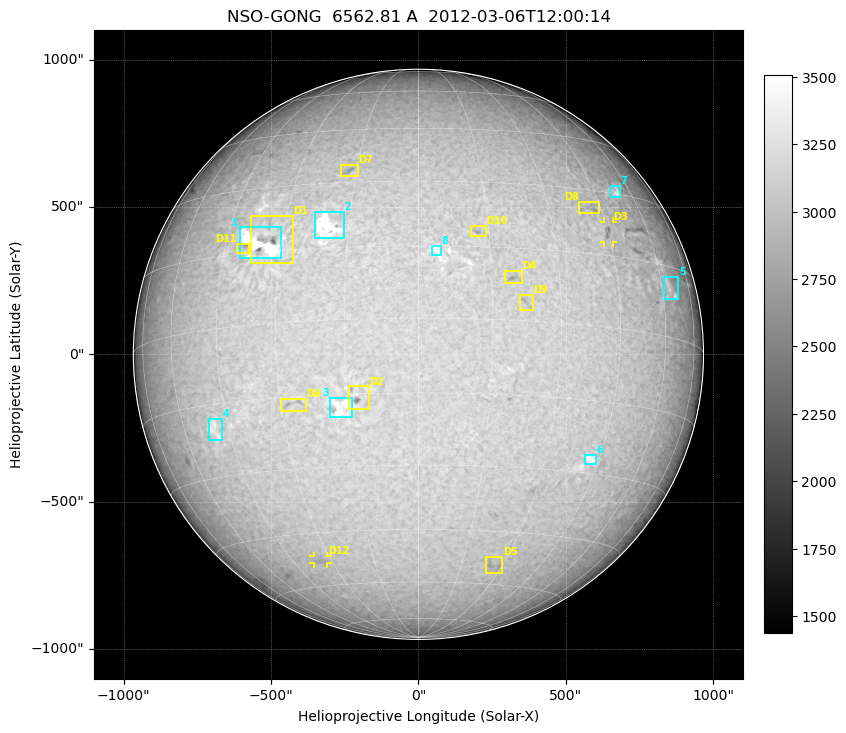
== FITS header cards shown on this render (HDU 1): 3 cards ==
TELESCOP= 'NSO-GONG'           / NSO/GONG Network
WAVELNTH=             6562.808 / [A] exact wavelength of obs
DATE-OBS= '2012-03-06T12:00:14' / Observation start date and time (UTC)

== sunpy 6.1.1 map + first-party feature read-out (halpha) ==
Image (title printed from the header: NSO-GONG  6562.81 A  2012-03-06T12:00:14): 2048 x 2048 px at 1.07 arcsec/px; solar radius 967 arcsec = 900 px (full disc in frame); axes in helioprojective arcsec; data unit not stated in the header (colour bar unlabelled)
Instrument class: HALPHA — H-alpha (6563 A) chromospheric image
Bright regions (plage): reference = the median radial profile (limb darkening/brightening removed); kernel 17 px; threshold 5 sigma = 194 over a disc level ~3042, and >= 1.075x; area >= 63 px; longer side >= 22 px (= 24 arcsec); searched inside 0.97 R_sun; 10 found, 8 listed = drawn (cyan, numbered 1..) (cap 20 boxes per figure: the strongest are kept; on H-alpha dark features outrank plage below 1.2x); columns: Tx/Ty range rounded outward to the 5 arcsec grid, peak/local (2 s.f.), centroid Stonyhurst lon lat
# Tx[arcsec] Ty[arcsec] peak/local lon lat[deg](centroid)
1 -610..-465 325..430 1.4 -36 +17
2 -355..-250 390..485 1.2 -20 +20
3 -305..-225 -215..-145 1.2 -16 -17
4 -715..-665 -295..-220 1.1 -49 -20
5 830..885 185..265 1.1 +64 +10
6 565..600 -375..-340 1.2 +43 -27
7 650..685 530..570 1.2 +53 +31
8 40..80 335..370 1.1 +4 +14
Dark features (filaments and sunspots): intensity divided by the median radial (limb-darkening) profile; local-median window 148 px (8% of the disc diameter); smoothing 5 px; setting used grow <= 0.95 with closing radius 7 px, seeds <= 0.88 or >= 162 px of the 54-px (= 58 arcsec) line detector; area >= 63 px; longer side >= 22 px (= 24 arcsec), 11 px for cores <= 0.7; searched inside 0.97 R_sun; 12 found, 12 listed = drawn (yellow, D1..; 2 of them under ~29 arcsec drawn as corner ticks so the feature stays visible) (cap 20 boxes per figure: the strongest are kept; on H-alpha dark features outrank plage below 1.2x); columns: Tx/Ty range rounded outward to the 5 arcsec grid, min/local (2 s.f., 1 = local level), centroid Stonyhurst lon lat
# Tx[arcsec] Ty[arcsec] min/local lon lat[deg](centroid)
D1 -570..-425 310..470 0.72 -33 +17
D2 -240..-165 -190..-110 0.78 -13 -16
D3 630..660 375..450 0.83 +45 +20
D4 290..350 240..285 0.85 +20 +9
D5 230..285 -745..-685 0.91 +27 -54
D6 -465..-380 -195..-150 0.88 -27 -16
D7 -265..-205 605..640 0.86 -17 +33
D8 545..615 480..515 0.89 +42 +25
D9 340..390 150..200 0.9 +22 +4
D10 175..230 400..435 0.87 +13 +18
D11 -615..-570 340..375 0.83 -40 +16
D12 -360..-305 -710..-685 0.93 -34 -52
Off-limb: outside the limb everything is below the colour-scale floor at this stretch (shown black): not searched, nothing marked